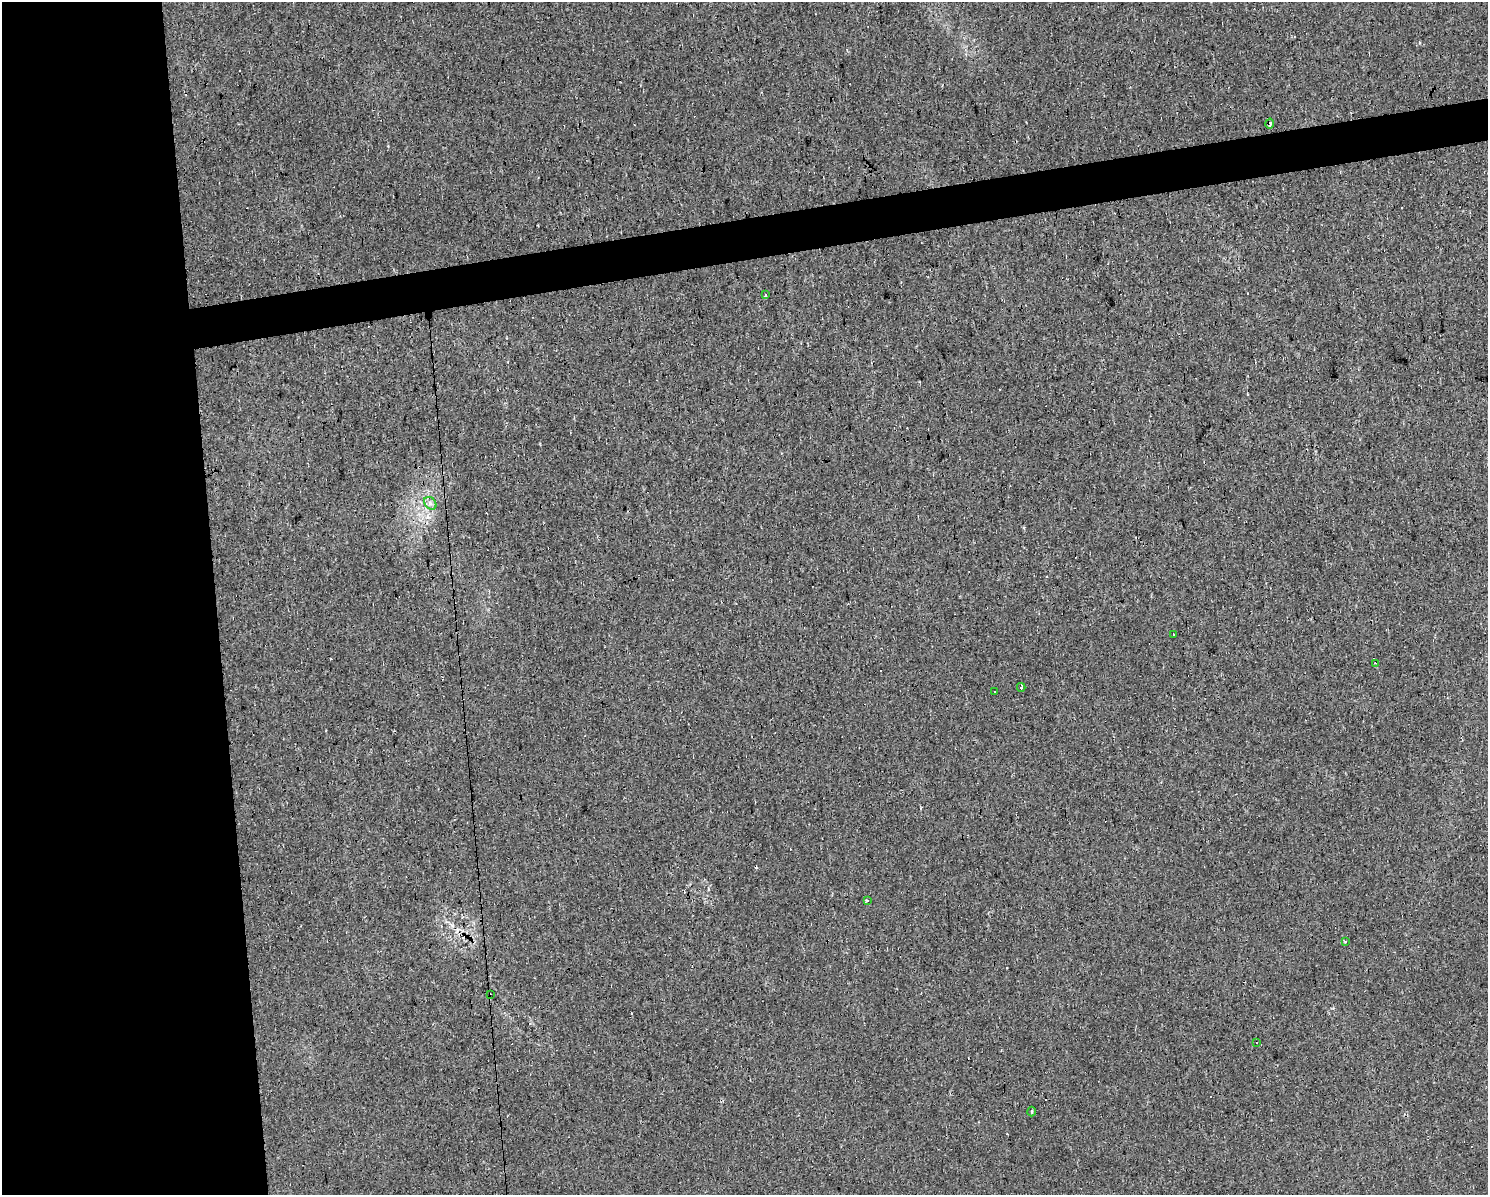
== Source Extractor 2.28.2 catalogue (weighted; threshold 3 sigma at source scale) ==
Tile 7 of 3 x 4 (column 1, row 3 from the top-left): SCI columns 63-1548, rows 1194-2386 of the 4537 x 4771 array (HDU 1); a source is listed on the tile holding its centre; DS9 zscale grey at full resolution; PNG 1490 x 1197 px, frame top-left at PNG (2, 2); each listed source drawn as its Kron ellipse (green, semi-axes under 4 px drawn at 4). Shown black and unused: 18% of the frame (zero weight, under 2 of 3 exposures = <1% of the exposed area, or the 3 px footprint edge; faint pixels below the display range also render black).
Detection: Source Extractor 2.28.2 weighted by HDU 2 'WHT'; one run over the whole footprint, this tile lists its part. Background 0.0206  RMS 0.006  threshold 0.0268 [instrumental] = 3 sigma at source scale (4.5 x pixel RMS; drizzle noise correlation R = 1.50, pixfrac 1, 0.0396/0.0396 arcsec/px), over >= 5 px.
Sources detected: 22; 10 cosmic-ray / hot-pixel residue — neither listed nor drawn; the other 12 listed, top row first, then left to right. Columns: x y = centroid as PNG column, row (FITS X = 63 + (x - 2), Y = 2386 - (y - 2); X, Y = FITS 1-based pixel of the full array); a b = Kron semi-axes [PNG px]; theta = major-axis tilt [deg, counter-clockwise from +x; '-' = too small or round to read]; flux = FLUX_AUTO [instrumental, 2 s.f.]
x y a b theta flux
1270 123 5 4 - 4.3
765 295 3 3 - 1.2
430 503 7 5 -47 1.9
1173 634 3 3 - 7.5
1376 663 3 2 - 0.53
1021 687 4 3 - 1.5
995 691 3 2 - 0.89
868 901 3 3 - 3.9
1345 942 3 2 - 0.75
490 995 3 2 - 2.1
1257 1043 3 3 - 14
1032 1112 5 2 - 0.88
Overlapping masked pixels (flux is a lower limit): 2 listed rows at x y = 1270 123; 490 995
Unlisted compact peaks at least as high as the median listed source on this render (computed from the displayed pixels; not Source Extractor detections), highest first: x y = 388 146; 1420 43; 708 889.